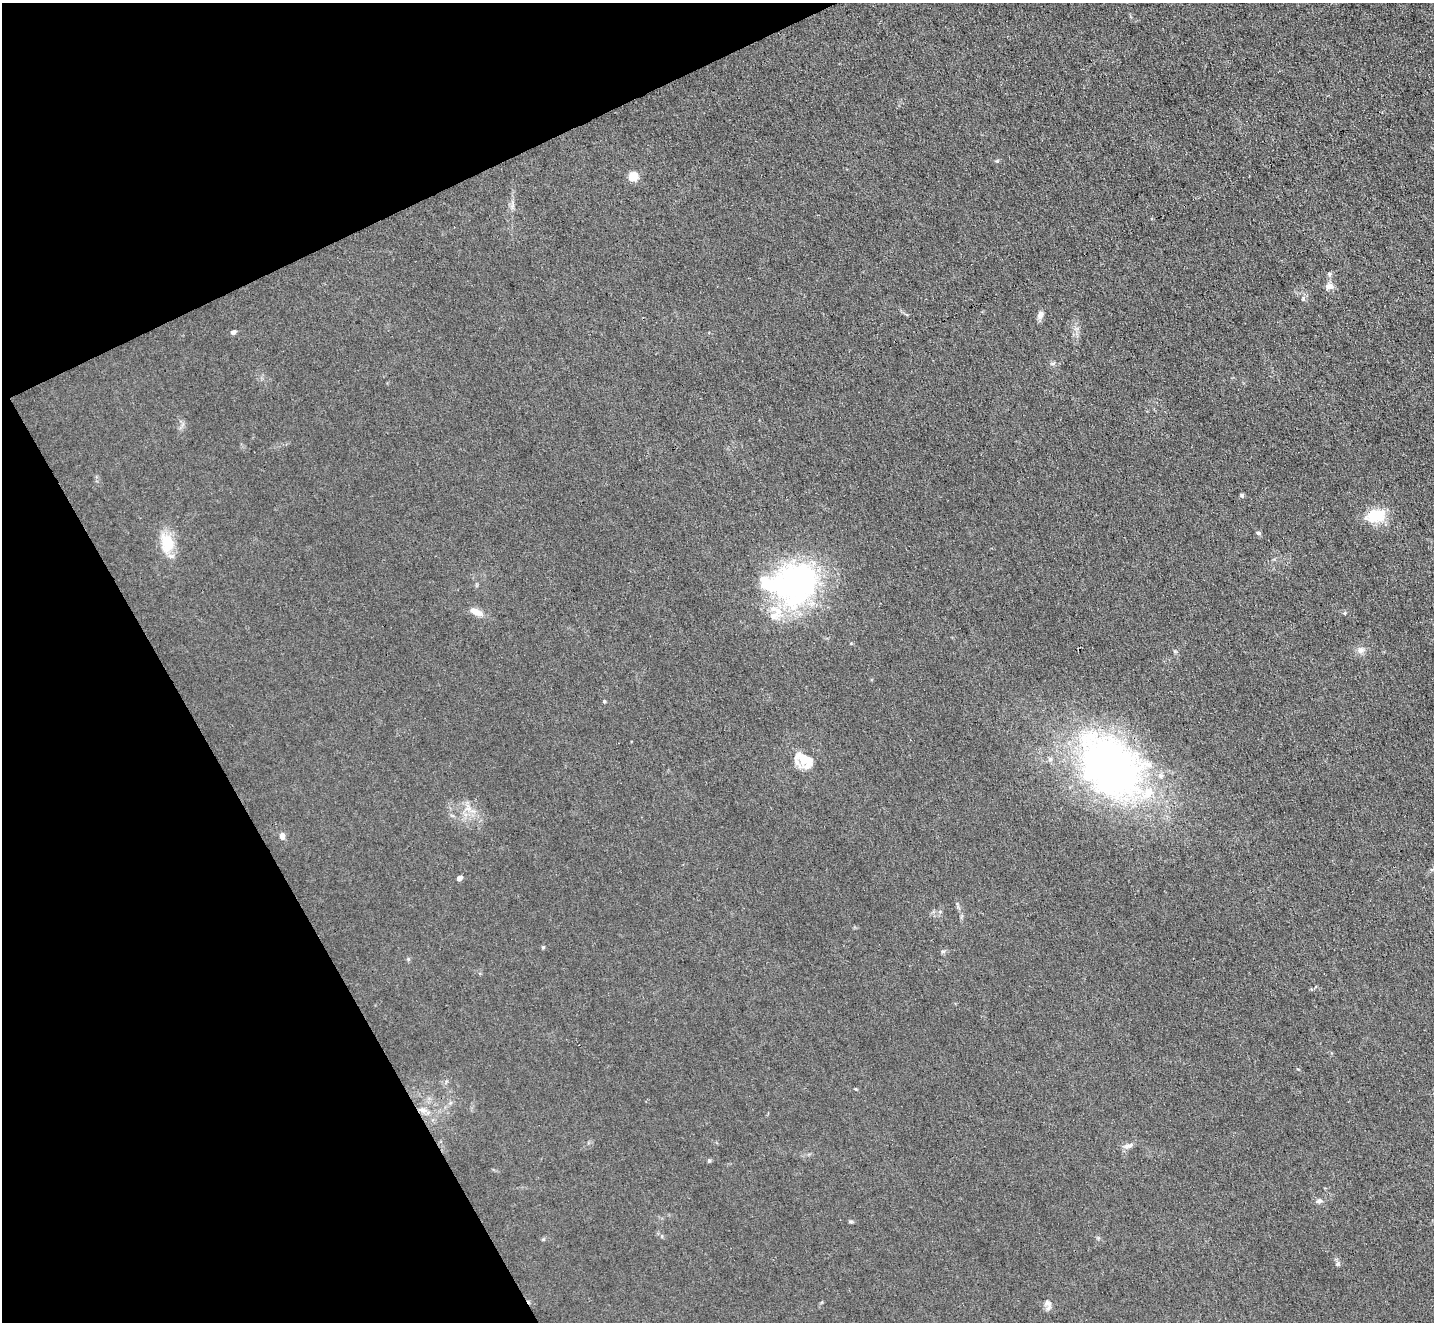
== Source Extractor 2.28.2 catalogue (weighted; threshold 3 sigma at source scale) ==
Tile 5 of 4 x 4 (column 1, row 2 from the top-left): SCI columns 1-1432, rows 2791-4110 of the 5729 x 5718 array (HDU 1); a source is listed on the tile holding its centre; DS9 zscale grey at full resolution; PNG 1436 x 1324 px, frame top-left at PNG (2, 3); no overlay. Shown black and unused: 22% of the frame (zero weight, under 3 of 4 exposures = <1% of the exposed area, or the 3 px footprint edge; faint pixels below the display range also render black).
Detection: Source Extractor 2.28.2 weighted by HDU 2 'WHT'; one run over the whole footprint, this tile lists its part. Background 0.0461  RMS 0.007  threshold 0.0315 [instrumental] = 3 sigma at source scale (4.5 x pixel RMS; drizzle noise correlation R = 1.50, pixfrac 1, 0.05/0.05 arcsec/px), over >= 5 px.
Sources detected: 36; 3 inside a brighter object's white glare — not listed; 6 inside a brighter listed object's ellipse — not listed separately; the other 27 listed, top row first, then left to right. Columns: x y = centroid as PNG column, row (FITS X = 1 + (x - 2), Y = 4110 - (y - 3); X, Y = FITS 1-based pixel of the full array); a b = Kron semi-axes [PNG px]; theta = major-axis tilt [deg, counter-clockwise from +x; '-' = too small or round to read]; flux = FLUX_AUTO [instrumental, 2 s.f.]
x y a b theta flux
997 161 5 4 - 0.85
633 176 5 5 - 21
1329 274 6 5 - 1.2
1329 286 12 9 12 3.6
1040 315 11 7 72 3.2
233 332 6 5 - 1.9
1242 495 6 4 -50 1.1
1375 516 26 16 12 19
1258 533 6 5 - 1.2
167 543 20 13 -79 20
799 582 60 50 78 130
476 612 18 7 -26 6.6
1361 650 9 8 - 3.4
604 701 4 3 - 0.86
803 761 25 14 -48 13
1112 765 84 58 -46 290
468 808 13 8 -61 5.7
282 836 7 5 -79 3.5
459 878 4 4 - 3.9
543 947 5 4 - 0.84
943 951 6 4 18 0.98
423 1110 10 6 -9 3.6
1128 1146 14 6 16 3.1
709 1160 5 5 - 0.96
1319 1201 9 6 27 2
851 1222 6 4 0 0.96
1048 1308 13 6 71 2.8
Overlapping masked pixels (flux is a lower limit): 1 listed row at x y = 1112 765
Unlisted compact peaks at least as high as the median listed source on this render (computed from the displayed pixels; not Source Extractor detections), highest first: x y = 1338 1264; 1303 299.